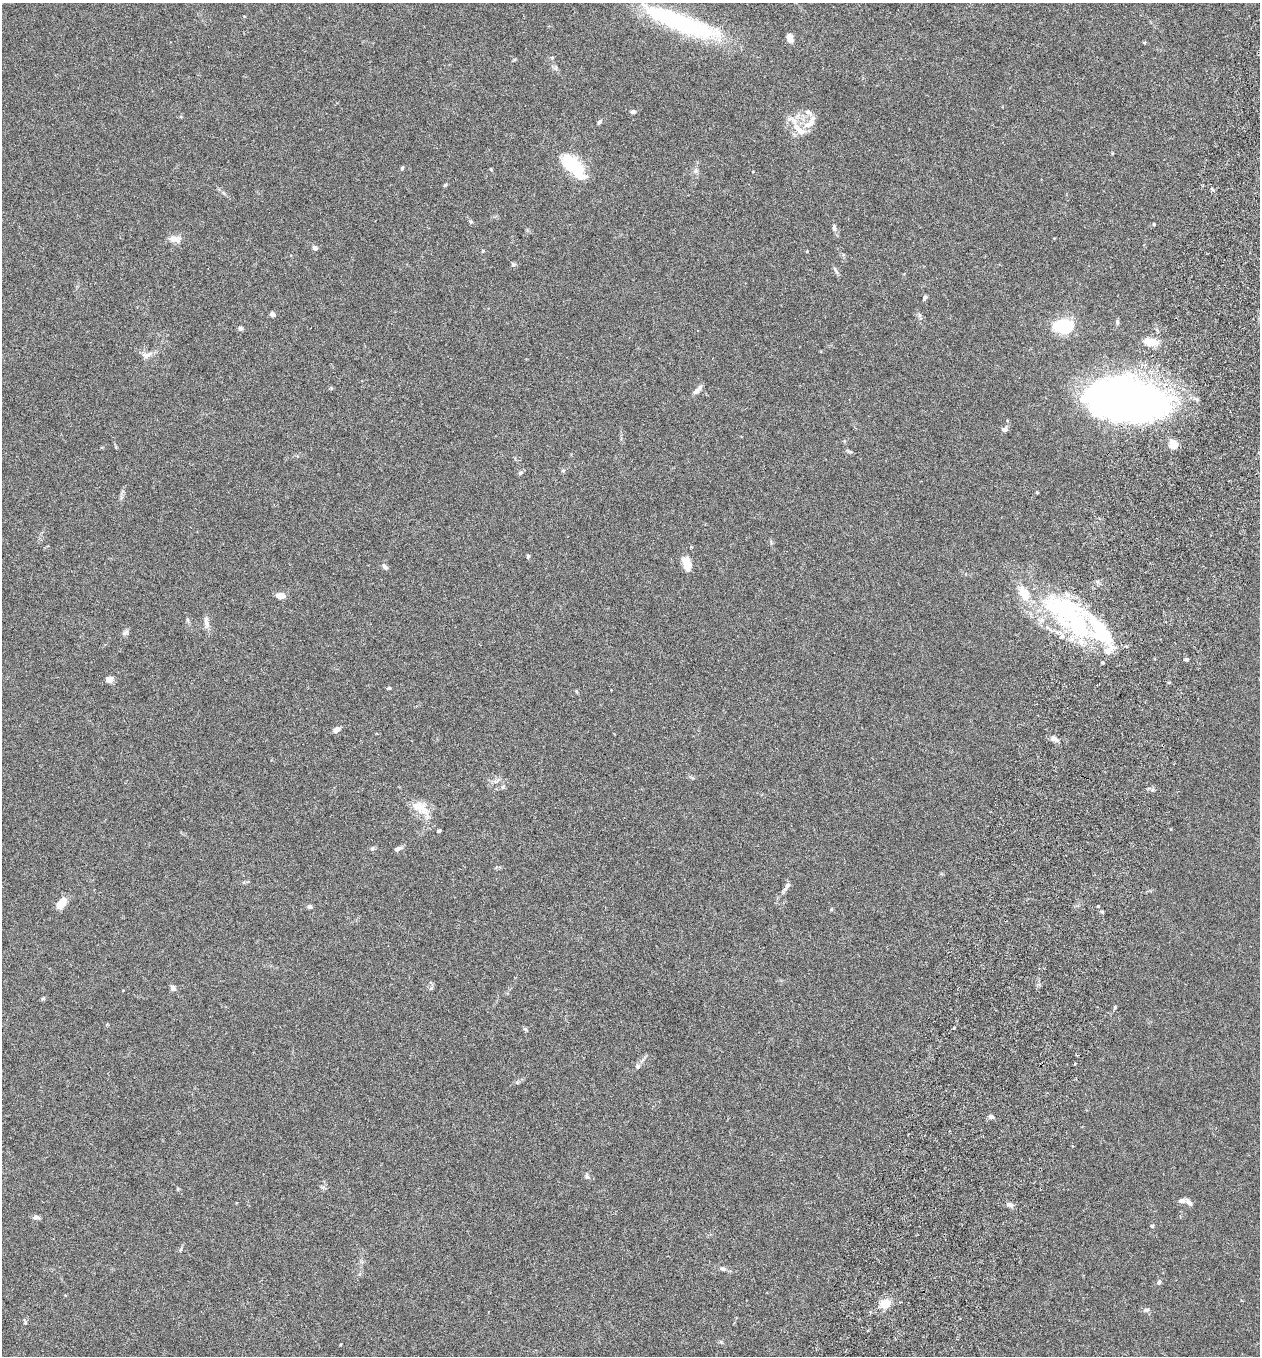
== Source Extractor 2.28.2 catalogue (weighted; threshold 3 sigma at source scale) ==
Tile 10 of 4 x 4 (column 2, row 3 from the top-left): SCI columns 1450-2707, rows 1383-2736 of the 5545 x 5467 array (HDU 1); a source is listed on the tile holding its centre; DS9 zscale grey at full resolution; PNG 1262 x 1358 px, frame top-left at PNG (2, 3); no overlay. Shown black and unused: <1% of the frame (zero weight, under 3 of 6 exposures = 3% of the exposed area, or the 3 px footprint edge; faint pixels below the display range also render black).
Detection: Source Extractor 2.28.2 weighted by HDU 2 'WHT'; one run over the whole footprint, this tile lists its part. Background 0.0188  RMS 0.002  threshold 0.00818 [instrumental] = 3 sigma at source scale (4.09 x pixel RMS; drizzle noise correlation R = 1.36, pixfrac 0.8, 0.05/0.05 arcsec/px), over >= 5 px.
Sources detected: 93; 7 inside a brighter object's white glare — not listed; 4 inside a brighter listed object's ellipse — not listed separately; the other 82 listed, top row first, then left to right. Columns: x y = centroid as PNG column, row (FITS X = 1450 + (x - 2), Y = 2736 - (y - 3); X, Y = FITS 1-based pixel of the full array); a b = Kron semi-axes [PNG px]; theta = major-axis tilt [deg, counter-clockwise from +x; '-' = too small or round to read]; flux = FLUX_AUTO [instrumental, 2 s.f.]
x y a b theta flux
681 22 101 19 -21 24
790 38 9 6 -79 1.2
1144 42 5 3 - 0.19
633 112 6 5 - 0.4
809 112 13 6 -24 0.84
599 122 6 5 - 0.35
809 124 18 9 33 1.9
799 129 28 9 -50 2.8
569 162 11 7 -27 12
402 168 5 4 - 0.24
696 171 8 7 - 0.57
580 177 16 12 22 2
445 185 6 4 45 0.21
471 222 6 5 - 0.28
1154 224 4 4 - 0.15
834 228 10 5 -79 0.54
174 239 12 7 -15 1.6
315 248 7 6 - 0.48
483 251 5 3 - 0.19
513 264 5 5 - 0.32
835 270 13 3 -59 0.39
925 297 6 4 67 0.36
272 314 4 4 - 1.7
920 315 7 4 -89 0.33
1117 322 7 4 -80 0.36
1063 325 15 9 3 8.1
240 328 6 5 - 0.38
1149 341 14 8 -13 2.8
147 355 15 6 23 0.89
696 391 10 7 43 0.69
1128 397 64 35 -7 140
1004 429 8 6 44 0.54
1173 444 10 8 -46 1.6
850 452 8 3 -19 0.27
520 473 7 5 8 0.32
1037 492 3 3 - 0.23
691 547 3 3 - 0.16
528 556 5 4 - 0.27
687 563 16 9 -72 2.3
385 567 8 5 -52 0.56
280 595 8 5 -7 1.7
1071 606 70 17 -15 14
206 621 17 6 -80 0.96
125 633 11 5 35 0.46
1062 636 6 5 - 0.54
1081 642 10 7 -57 1.3
1126 646 5 4 - 0.29
1108 651 13 10 25 1.6
1186 659 5 4 - 0.27
109 679 8 7 - 0.91
389 688 5 4 - 0.21
576 691 6 3 -72 0.19
337 729 7 5 41 0.96
1054 739 10 6 -21 0.84
419 807 26 13 -26 3.1
439 830 4 4 - 0.25
372 849 6 4 2 0.28
398 849 10 5 24 0.59
787 886 11 5 52 0.6
61 903 11 7 52 3.1
310 906 6 4 -2 0.52
1098 906 3 3 - 0.2
173 988 7 6 - 0.54
1115 1007 6 4 89 0.23
954 1028 3 3 - 0.23
525 1029 6 4 -43 0.28
1075 1064 3 2 - 0.22
637 1066 6 6 - 0.38
991 1117 7 6 - 0.5
587 1176 9 4 -72 0.38
177 1189 5 3 - 0.18
1181 1201 7 6 - 0.72
1189 1202 11 5 -49 0.58
1011 1205 8 5 -16 0.55
36 1217 8 6 -3 0.57
1152 1226 5 5 - 0.22
181 1249 6 3 70 0.24
722 1269 7 5 -21 0.5
1159 1282 6 5 - 0.39
885 1304 11 9 30 2.7
1146 1310 8 5 8 0.42
25 1322 5 5 - 0.22